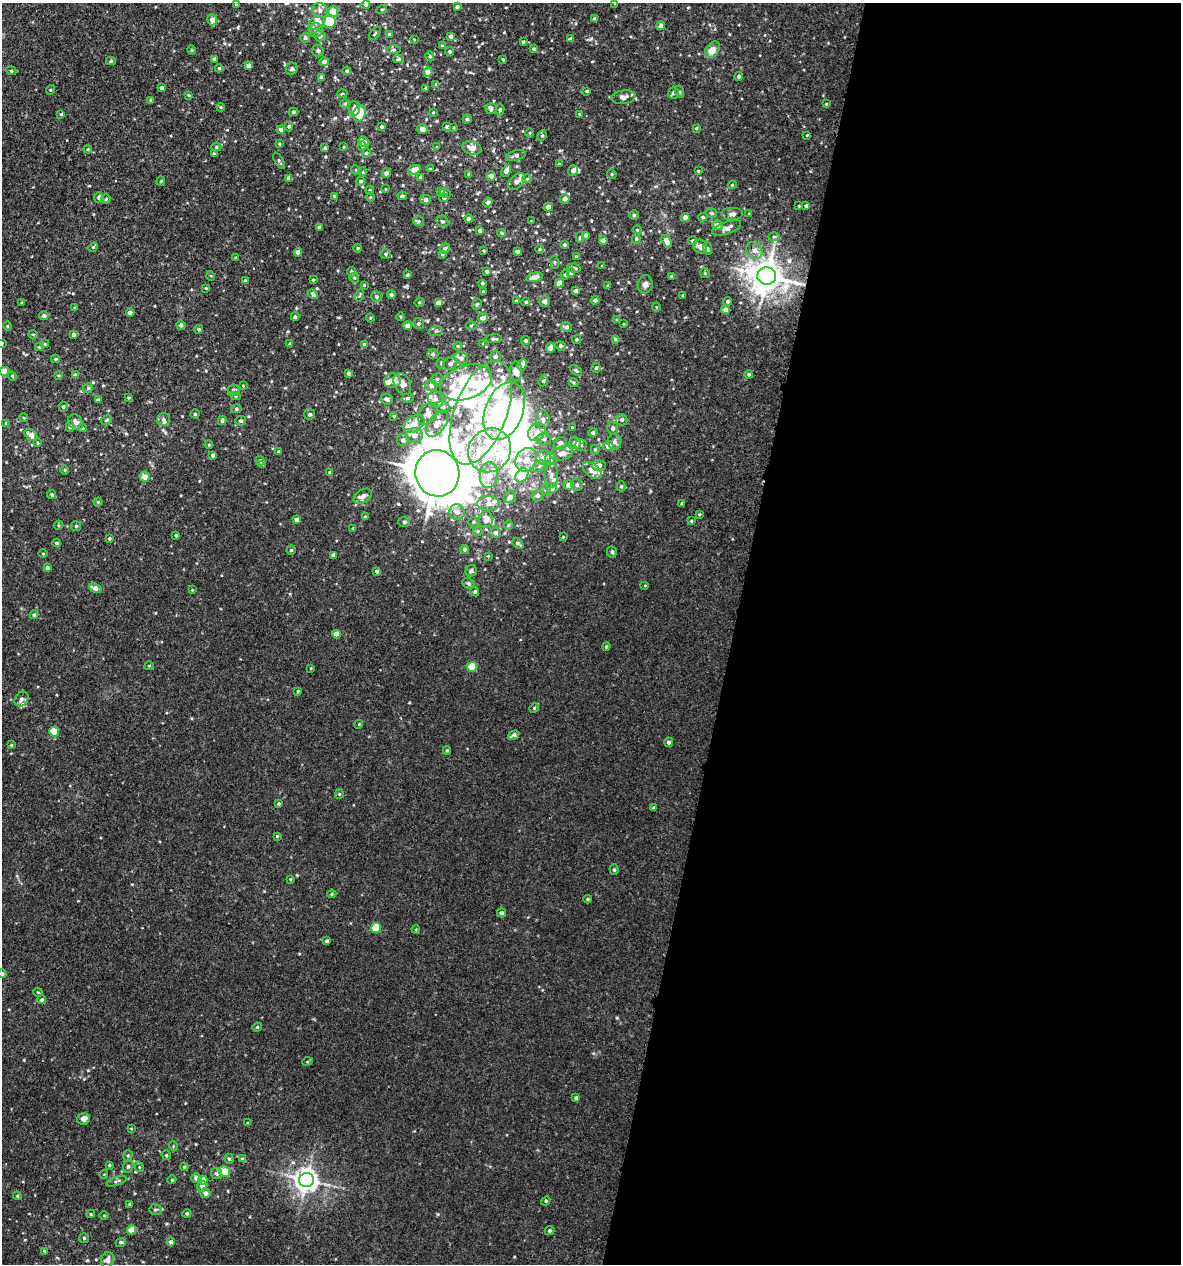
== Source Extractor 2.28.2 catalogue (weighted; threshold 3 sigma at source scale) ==
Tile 12 of 4 x 4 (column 4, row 3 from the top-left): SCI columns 3873-5051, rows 1312-2573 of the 5222 x 5150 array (HDU 1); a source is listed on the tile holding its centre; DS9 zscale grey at full resolution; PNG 1183 x 1266 px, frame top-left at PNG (2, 3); each listed source drawn as its Kron ellipse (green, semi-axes under 4 px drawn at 4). Shown black and unused: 38% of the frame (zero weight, under 3 of 5 exposures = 5% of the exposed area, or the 3 px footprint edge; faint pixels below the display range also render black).
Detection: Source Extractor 2.28.2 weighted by HDU 2 'WHT'; one run over the whole footprint, this tile lists its part. Background 0.0181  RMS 0.0034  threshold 0.0152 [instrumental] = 3 sigma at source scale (4.5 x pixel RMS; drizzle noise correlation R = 1.50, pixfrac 1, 0.05/0.05 arcsec/px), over >= 5 px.
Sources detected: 478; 8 inside a brighter object's white glare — neither listed nor drawn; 34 inside a brighter listed object's ellipse — not listed separately; the other 436 listed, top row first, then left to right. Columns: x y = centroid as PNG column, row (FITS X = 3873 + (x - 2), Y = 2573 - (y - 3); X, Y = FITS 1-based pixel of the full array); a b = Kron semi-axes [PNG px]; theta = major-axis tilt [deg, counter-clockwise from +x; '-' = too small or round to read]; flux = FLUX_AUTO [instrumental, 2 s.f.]
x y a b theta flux
615 3 4 2 - 0.26
236 5 3 2 - 0.35
366 5 4 4 - 0.61
457 7 3 3 - 0.74
382 9 5 3 - 0.3
320 10 7 7 - 1.4
333 12 5 5 - 4.1
594 19 4 4 - 0.82
212 20 6 5 - 1.6
330 22 6 6 - 9.1
317 23 9 6 31 1.6
660 26 4 4 - 1.2
316 30 7 6 - 1.1
375 34 8 2 50 0.32
389 35 4 4 - 0.83
320 36 6 5 - 1.6
451 36 4 4 - 1.2
305 38 5 4 - 0.72
414 39 3 2 - 0.23
571 39 4 4 - 1.1
523 42 3 3 - 0.55
442 46 3 3 - 0.31
534 49 4 3 - 0.62
192 50 4 4 - 0.39
393 50 7 3 0 0.54
712 50 9 6 56 3.5
318 51 6 5 - 0.71
450 51 4 4 - 0.47
430 56 5 4 - 0.43
215 59 4 4 - 1.1
399 59 5 4 - 0.61
503 59 4 3 - 0.35
111 61 5 4 - 0.5
324 62 5 4 - 1.1
249 66 4 4 - 1.7
219 68 4 4 - 0.39
292 69 6 5 - 0.62
11 71 5 4 - 0.44
347 71 4 3 - 0.39
428 72 4 4 - 2.4
739 76 4 4 - 0.57
321 77 4 3 - 1.1
436 84 4 3 - 0.3
162 88 4 3 - 1.3
426 88 3 3 - 0.62
50 90 5 3 - 0.27
587 91 3 3 - 0.54
680 92 6 4 -72 0.42
673 93 6 5 - 1
342 94 5 3 - 0.29
189 95 4 3 - 0.39
623 97 12 7 8 1.9
151 100 4 3 - 0.78
345 104 5 4 - 0.45
826 104 3 3 - 0.25
221 107 4 4 - 0.33
354 108 7 5 -87 1.2
491 109 5 5 - 0.84
500 110 6 3 75 0.58
294 112 5 4 - 0.5
433 112 4 4 - 0.28
61 114 4 3 - 0.47
359 114 8 6 71 11
579 114 3 3 - 0.27
467 119 4 4 - 0.59
289 127 5 3 - 0.45
382 127 4 4 - 0.49
447 127 4 4 - 0.89
454 127 4 2 - 0.28
696 128 4 3 - 0.39
422 129 5 5 - 1.5
281 130 4 4 - 1.5
530 133 4 3 - 0.29
807 135 3 2 - 0.22
542 136 5 4 - 0.49
364 142 6 4 -41 1.3
279 144 4 3 - 0.35
362 146 5 4 - 0.54
216 147 5 4 - 0.49
343 147 4 2 - 0.28
437 147 4 3 - 0.27
325 148 4 3 - 0.5
472 148 9 6 -15 2.8
88 149 4 4 - 0.37
366 153 4 4 - 0.45
214 154 3 3 - 0.46
516 156 10 5 17 1.3
279 161 9 3 -59 0.58
559 164 3 3 - 0.35
430 169 4 3 - 0.29
356 170 5 4 - 0.38
414 170 6 4 19 2.8
506 171 6 4 60 2
573 171 5 5 - 1.3
698 171 3 3 - 0.29
363 172 5 4 - 0.38
386 173 4 4 - 1
469 174 4 3 - 0.57
612 174 5 4 - 0.45
491 176 5 5 - 1.6
420 177 4 3 - 0.39
289 178 4 4 - 1.4
527 179 4 3 - 0.3
161 181 5 4 - 0.39
361 181 4 4 - 0.67
517 181 10 6 46 2.5
732 185 4 3 - 0.29
385 189 3 3 - 0.25
370 190 4 4 - 0.33
441 191 4 4 - 0.48
445 193 6 4 -30 0.37
334 196 4 3 - 0.48
402 196 5 3 - 0.5
370 197 4 3 - 0.29
99 198 5 5 - 0.81
444 198 4 4 - 0.51
106 199 4 4 - 0.43
565 199 5 5 - 1.7
426 200 5 5 - 1.1
488 202 5 3 - 1.3
799 206 3 2 - 0.28
806 206 4 3 - 0.49
548 207 5 4 - 1.8
711 213 6 4 -17 0.62
749 213 3 2 - 0.25
732 214 11 6 0 1.3
634 215 5 5 - 0.48
685 217 4 4 - 1.5
703 217 4 4 - 0.43
469 219 4 4 - 0.95
418 221 5 5 - 0.48
442 221 6 5 - 0.72
531 221 2 2 - 0.24
717 225 5 5 - 1.9
320 227 4 4 - 1.1
727 228 15 6 20 2
637 230 4 4 - 0.31
480 231 4 4 - 0.81
502 233 4 3 - 0.38
586 235 4 4 - 0.68
580 237 5 4 - 0.5
774 237 6 4 1 0.45
636 239 5 4 - 0.48
603 241 4 4 - 1.9
667 241 7 4 -59 2.6
693 241 4 4 - 0.51
564 245 4 4 - 0.48
93 247 5 4 - 0.4
700 247 7 6 - 1.8
358 248 4 4 - 0.31
445 248 5 4 - 0.66
707 248 6 4 -73 0.57
539 249 5 3 - 0.36
754 250 9 7 -44 1.8
484 251 4 3 - 0.29
298 252 4 4 - 1.8
517 252 4 4 - 1.2
386 254 5 4 - 0.55
442 254 4 3 - 0.43
576 257 4 4 - 0.7
236 258 3 3 - 0.54
555 262 6 3 -82 0.38
602 266 4 3 - 0.25
574 268 7 4 -8 0.78
487 271 3 3 - 0.68
352 272 5 4 - 0.6
571 273 5 4 - 0.53
705 273 5 4 - 0.45
407 275 4 3 - 0.51
565 275 4 4 - 0.52
211 276 5 3 - 0.3
671 276 3 3 - 0.3
767 276 9 8 - 600
534 277 8 4 14 2.6
354 278 5 4 - 0.46
245 280 3 3 - 0.33
313 280 3 3 - 0.35
482 283 3 3 - 0.44
559 283 4 4 - 3.1
645 284 9 7 78 1.4
364 285 3 3 - 0.3
608 286 3 3 - 0.44
206 288 3 3 - 0.31
575 291 4 4 - 1.4
483 292 3 3 - 0.4
313 294 6 4 -46 0.96
360 295 6 3 70 0.47
391 295 4 4 - 0.66
683 295 4 2 - 0.24
376 296 6 5 - 0.7
595 300 4 4 - 0.86
516 301 4 4 - 0.35
545 301 5 5 - 1.3
728 301 4 4 - 0.61
419 302 5 4 - 0.46
526 302 4 4 - 0.44
22 303 3 3 - 0.31
438 303 4 4 - 2.4
477 304 6 4 72 0.46
656 307 4 3 - 0.27
75 308 4 2 - 0.28
725 310 4 4 - 1.9
130 313 4 4 - 1.8
44 316 4 4 - 1
295 317 4 3 - 0.81
401 317 4 3 - 0.26
370 318 4 4 - 0.36
483 318 5 4 - 1.5
616 320 4 3 - 0.26
418 324 5 5 - 0.65
624 324 4 2 - 0.23
181 325 5 4 - 0.93
7 326 4 4 - 0.37
408 326 4 4 - 2
471 326 5 3 - 0.37
566 327 6 5 - 0.97
199 329 4 4 - 0.55
436 331 7 5 4 0.75
33 334 5 3 - 0.31
74 335 4 4 - 0.93
494 339 8 4 5 0.68
576 339 4 3 - 0.38
615 339 4 4 - 0.39
526 341 4 4 - 0.7
2 343 3 2 - 0.38
483 343 4 3 - 0.27
45 344 4 4 - 0.31
290 344 4 4 - 0.65
364 344 4 4 - 0.38
458 346 4 3 - 0.34
560 346 5 4 - 0.47
39 347 4 4 - 0.42
551 348 5 4 - 2.3
433 354 5 5 - 0.61
496 357 5 5 - 0.88
461 358 7 6 - 1
55 359 4 4 - 0.35
441 363 5 3 - 0.29
450 364 7 6 - 1.1
522 365 6 4 61 2.1
596 368 5 4 - 0.57
4 371 4 4 - 5.2
516 371 10 6 -90 2.8
576 371 7 4 -38 0.61
348 373 4 3 - 0.64
749 374 4 4 - 0.62
58 375 4 3 - 0.31
75 375 4 3 - 0.91
12 376 5 4 - 0.45
437 379 6 5 - 0.6
392 381 8 7 - 2.5
543 381 5 4 - 0.57
466 382 27 16 20 21
574 382 5 4 - 0.45
402 384 12 8 -65 1.8
243 386 3 3 - 0.27
431 386 6 5 - 1.1
88 388 5 4 - 0.5
234 390 6 6 - 1
236 396 5 4 - 0.59
129 398 4 3 - 0.36
408 398 6 4 16 0.57
387 399 6 5 - 0.87
435 399 9 7 -61 1.7
98 400 4 3 - 0.5
63 407 5 4 - 0.69
443 407 7 5 -15 0.85
236 409 5 4 - 0.52
504 411 30 19 69 61
481 413 55 26 69 46
195 414 4 4 - 0.51
310 414 5 5 - 0.91
427 414 11 8 59 3.6
394 416 4 3 - 0.37
24 418 4 3 - 0.33
543 419 9 7 -89 1.6
107 420 6 4 28 0.53
163 420 6 6 - 1
222 420 4 4 - 0.68
622 420 6 5 - 0.8
241 421 5 5 - 0.68
76 422 8 6 -51 1.4
6 423 4 4 - 0.51
414 424 12 7 34 4.3
437 424 14 8 53 3.9
70 427 5 4 - 0.64
82 428 4 4 - 0.42
572 428 3 3 - 0.27
613 428 6 5 - 1
537 432 10 8 45 2.1
593 432 4 4 - 0.75
31 435 7 5 -40 2.6
414 435 8 7 - 1.8
544 439 7 6 - 0.99
403 440 6 6 - 1.3
614 442 8 6 -83 1.6
37 443 4 3 - 0.38
560 443 7 6 - 1.8
575 443 6 6 - 1.9
209 445 4 3 - 0.3
581 445 6 5 - 0.63
608 446 5 5 - 1.8
490 450 23 20 51 36
595 450 5 4 - 0.4
279 452 3 3 - 0.64
562 453 11 7 14 2.3
213 455 4 3 - 0.84
544 458 7 7 - 2.1
551 459 6 5 - 0.75
526 460 12 10 58 3.8
260 461 5 5 - 0.62
262 465 4 3 - 0.71
599 465 7 5 2 1.7
539 466 7 5 23 0.95
65 470 5 3 - 0.32
592 470 11 6 -38 2.9
330 472 4 4 - 0.48
437 473 23 22 - 1500
489 475 13 9 84 5.6
522 475 8 5 54 15
551 475 12 6 88 1.6
145 477 5 5 - 2.2
568 485 5 5 - 2.1
577 485 6 5 - 0.76
621 486 5 4 - 0.5
551 488 5 5 - 1.6
546 490 5 5 - 0.53
52 494 5 4 - 0.44
363 496 10 6 31 1.7
537 496 6 5 - 0.81
510 497 6 5 - 1.9
98 502 4 4 - 0.41
488 503 11 7 -1 1.9
682 503 4 3 - 0.39
457 512 7 7 - 2.1
699 514 3 3 - 0.35
365 517 4 4 - 0.48
297 520 4 4 - 1.4
486 520 8 7 - 2.3
691 521 4 4 - 0.32
404 522 6 5 - 0.54
474 522 5 5 - 0.51
58 525 4 4 - 0.4
508 525 5 4 - 0.4
76 526 5 5 - 0.46
353 528 4 3 - 0.35
478 531 5 4 - 0.43
495 533 5 5 - 1.1
176 535 3 3 - 0.54
563 537 3 3 - 0.24
109 538 3 3 - 0.48
57 543 4 3 - 0.51
518 543 6 4 -42 0.85
465 549 4 4 - 0.67
291 550 4 4 - 0.48
612 552 6 5 - 0.57
43 554 4 3 - 0.25
333 555 4 4 - 1.2
488 556 3 3 - 0.26
47 568 4 4 - 0.82
377 571 3 3 - 0.83
471 571 6 5 - 0.97
468 583 6 5 - 0.82
645 585 4 2 - 0.26
95 588 6 4 -24 1.8
192 590 3 3 - 0.26
475 592 5 4 - 0.64
34 615 4 3 - 0.52
336 634 4 4 - 2.3
606 647 4 3 - 0.43
149 666 4 3 - 0.28
472 667 5 5 - 11
311 668 4 2 - 0.23
298 691 3 3 - 0.33
22 699 8 6 49 1.1
534 708 5 4 - 0.39
359 724 4 3 - 0.29
54 732 5 5 - 9.6
513 735 6 4 31 1.2
669 742 4 4 - 0.82
11 745 3 3 - 0.29
447 750 4 4 - 0.42
339 794 5 4 - 0.37
279 803 4 4 - 0.42
654 808 3 3 - 0.58
277 836 3 3 - 0.35
614 870 5 4 - 0.46
290 879 3 3 - 0.31
332 894 4 4 - 0.38
588 899 4 3 - 0.42
502 913 4 4 - 0.67
376 928 5 5 - 11
416 929 4 3 - 0.33
327 941 4 3 - 0.77
2 974 4 4 - 0.71
38 992 5 3 - 0.28
42 1000 4 4 - 0.63
257 1027 4 4 - 0.38
307 1062 5 3 - 0.31
576 1098 4 3 - 0.91
83 1119 6 5 - 1.8
247 1123 3 3 - 0.3
131 1129 4 2 - 0.22
173 1146 5 3 - 0.31
166 1155 5 4 - 0.53
128 1156 5 4 - 0.48
229 1159 5 4 - 0.5
242 1159 4 4 - 0.38
109 1165 3 3 - 0.46
128 1166 6 5 - 0.56
139 1167 5 4 - 0.37
184 1167 4 3 - 0.36
224 1172 5 5 - 7.4
104 1174 4 3 - 0.22
216 1174 5 5 - 0.65
196 1178 5 4 - 1.1
172 1180 4 4 - 0.32
203 1180 4 4 - 2.9
306 1180 7 7 - 270
117 1181 11 3 19 0.66
202 1186 5 5 - 1
205 1193 5 5 - 1.5
17 1196 4 4 - 0.38
546 1201 4 4 - 0.41
130 1204 4 4 - 0.46
155 1210 6 5 - 0.63
187 1213 4 4 - 0.53
91 1214 4 3 - 0.37
104 1215 5 3 - 0.32
131 1230 4 4 - 3.4
549 1230 5 4 - 0.5
84 1238 5 5 - 0.51
121 1242 5 4 - 0.64
171 1242 4 4 - 1.2
44 1251 3 3 - 0.43
108 1260 8 6 74 1.7
Overlapping masked pixels (flux is a lower limit): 1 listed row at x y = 767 276
Isophote crosses this tile's border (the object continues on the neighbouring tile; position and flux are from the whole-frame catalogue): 3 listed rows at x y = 2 343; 4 371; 2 974
Unlisted compact peaks at least as high as the median listed source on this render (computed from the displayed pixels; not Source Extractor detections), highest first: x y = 617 1018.